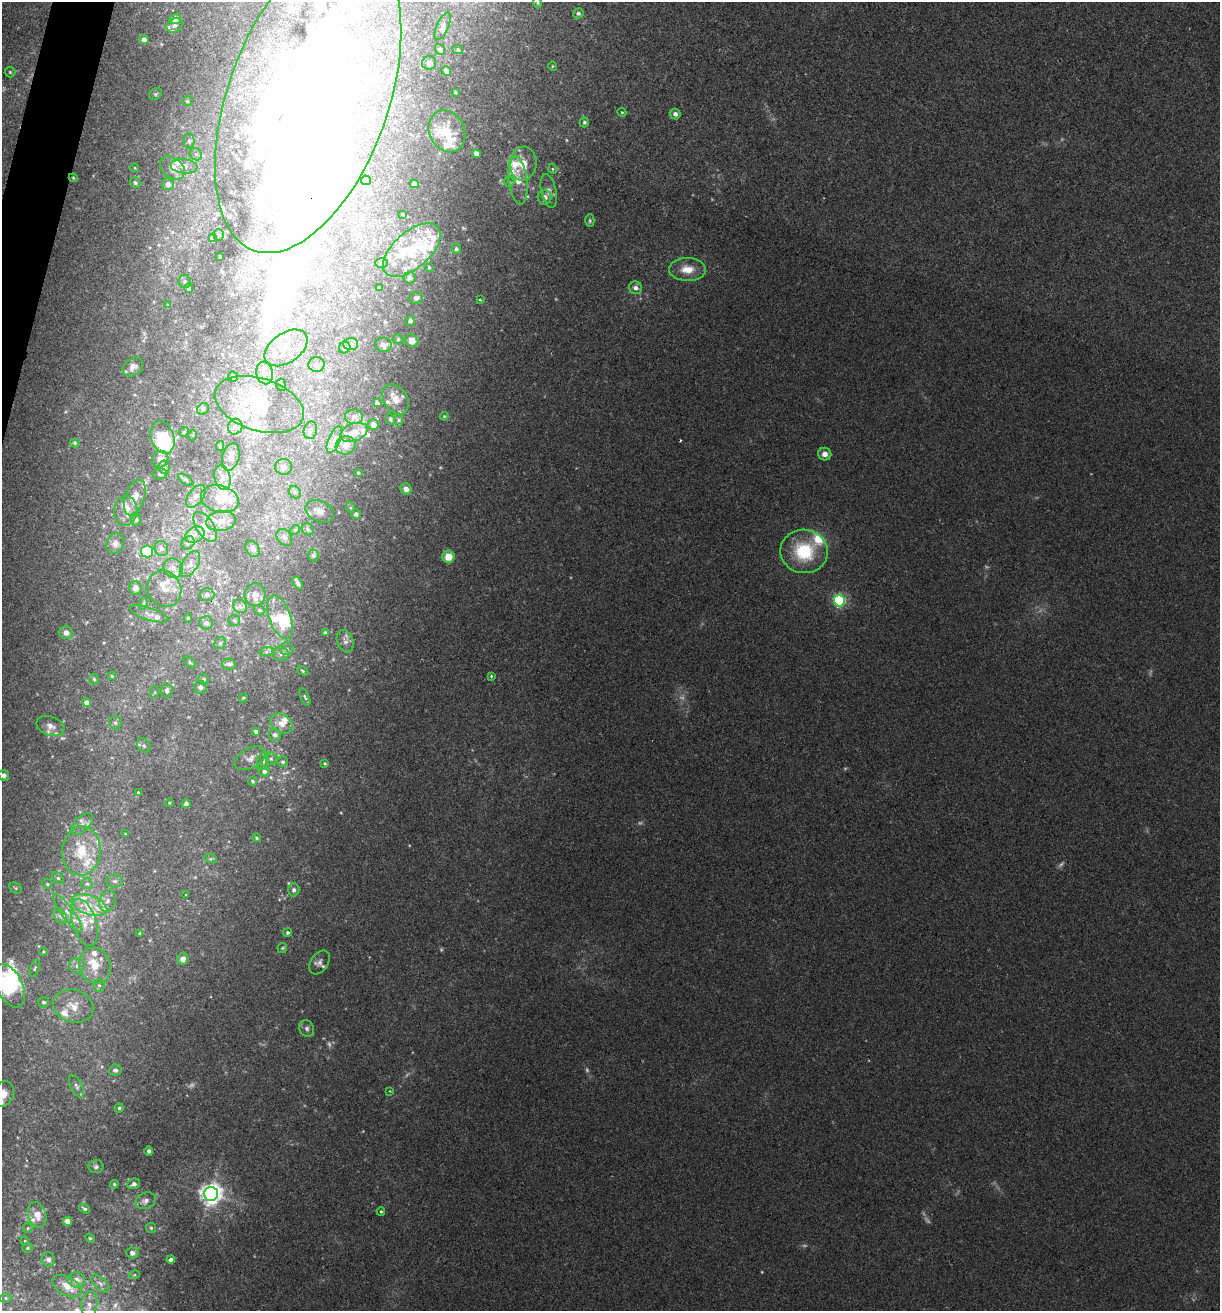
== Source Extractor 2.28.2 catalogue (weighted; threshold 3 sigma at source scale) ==
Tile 11 of 4 x 4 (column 3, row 3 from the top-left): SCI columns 2566-3783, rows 1313-2621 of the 5257 x 5239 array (HDU 1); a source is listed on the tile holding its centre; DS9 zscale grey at full resolution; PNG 1222 x 1313 px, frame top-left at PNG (2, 2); each listed source drawn as its Kron ellipse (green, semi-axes under 4 px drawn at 4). Shown black and unused: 1% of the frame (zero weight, under 2 of 3 exposures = <1% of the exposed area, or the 3 px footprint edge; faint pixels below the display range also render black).
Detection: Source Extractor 2.28.2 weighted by HDU 2 'WHT'; one run over the whole footprint, this tile lists its part. Background 0.0851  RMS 0.0082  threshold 0.0369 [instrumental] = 3 sigma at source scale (4.5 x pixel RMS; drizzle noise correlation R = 1.50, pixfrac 1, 0.05/0.05 arcsec/px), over >= 5 px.
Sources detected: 331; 20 too faint to see at this stretch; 15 inside a brighter object's white glare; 1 cosmic-ray / hot-pixel residue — neither listed nor drawn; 63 inside a brighter listed object's ellipse — not listed separately; the other 232 listed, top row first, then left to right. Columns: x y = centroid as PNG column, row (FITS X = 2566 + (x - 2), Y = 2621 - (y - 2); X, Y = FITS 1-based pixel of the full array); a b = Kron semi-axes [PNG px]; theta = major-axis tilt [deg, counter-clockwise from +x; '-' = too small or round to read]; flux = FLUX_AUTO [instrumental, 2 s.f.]
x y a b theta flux
538 3 5 3 - 0.91
578 13 5 5 - 2.1
175 19 5 5 - 7.2
174 25 8 6 33 3
442 26 15 6 67 3.3
144 39 5 4 - 4.4
440 49 6 4 -52 2
458 50 5 3 - 0.8
429 63 7 6 - 2.4
552 66 5 3 - 0.71
446 71 5 4 - 6.3
10 72 5 5 - 1.3
455 92 3 3 - 0.8
155 94 7 5 37 1.3
308 99 161 80 70 860
187 101 5 4 - 1.1
622 112 4 4 - 0.86
675 114 5 5 - 3.1
584 122 5 4 - 1.4
447 131 22 17 -64 26
189 141 7 5 89 1.8
196 154 7 5 -47 2
476 154 4 4 - 4.7
523 164 17 13 82 14
184 166 13 7 -6 5.6
135 168 4 3 - 0.61
172 168 14 10 -38 8.1
553 169 5 3 - 0.85
73 178 4 4 - 0.86
366 180 5 5 - 2.3
518 181 24 9 -83 13
509 182 5 5 - 1.5
135 183 6 5 - 1.4
168 184 6 6 - 4.1
414 184 4 4 - 3.1
549 191 17 7 -78 4.3
545 197 7 7 - 4.7
402 214 3 2 - 0.69
590 221 6 4 89 1.3
219 235 5 5 - 1.4
212 238 4 3 - 1.8
456 249 5 5 - 1.9
412 250 35 18 41 40
220 257 3 2 - 0.82
382 263 6 5 - 1.6
429 267 4 3 - 0.96
687 269 18 11 -1 13
410 278 6 5 - 2.6
185 281 6 6 - 1.9
189 288 5 4 - 1.9
379 288 3 2 - 0.86
636 288 6 6 - 4.1
416 298 6 6 - 3.1
480 300 3 2 - 0.85
168 305 4 3 - 0.82
410 321 5 4 - 2.3
398 339 5 4 - 1.1
412 341 7 6 - 8.5
351 344 7 6 - 2.6
383 345 8 7 - 3.4
286 348 24 14 35 23
345 348 6 5 - 2
316 365 8 7 - 3.1
133 367 11 8 35 4.2
265 373 11 8 -76 7.2
233 377 5 5 - 4.3
281 385 6 5 - 1.5
396 399 17 11 -57 10
377 403 4 4 - 2.6
259 404 46 26 -18 60
203 409 6 5 - 1.4
444 416 4 3 - 0.9
354 417 9 7 3 3.4
390 419 5 4 - 1.2
398 420 6 4 -90 1.4
373 425 5 5 - 4.1
235 427 8 7 - 3.3
310 430 9 6 76 3
184 432 5 4 - 1.2
354 432 14 8 22 9.9
193 435 5 3 - 0.79
163 437 17 11 -72 46
334 440 14 6 67 5.2
75 443 5 4 - 1.2
346 445 10 9 - 7.3
220 446 5 4 - 1.2
825 454 6 6 - 5.3
231 457 14 8 74 7.6
160 459 9 8 - 4.6
164 467 6 6 - 2.5
283 467 8 7 - 4.1
358 473 3 3 - 1.1
160 474 7 5 8 2.1
222 478 12 8 -74 6.2
186 480 9 4 -35 1.9
406 489 6 5 - 4.6
295 492 7 5 -46 1.9
196 496 13 7 53 4.6
135 497 18 9 70 8.3
220 499 19 13 -15 17
351 508 5 3 - 0.99
126 511 15 11 83 8.6
320 511 15 10 -26 6.9
356 514 5 5 - 2.4
136 520 6 5 - 1.5
221 521 15 10 8 9.1
205 527 17 8 -57 8.5
308 529 6 5 - 1.6
295 530 5 4 - 1.1
195 535 10 7 28 5.3
284 537 9 7 -51 3.2
115 543 11 8 67 4.9
188 543 7 6 - 2.4
161 548 7 6 - 3.6
253 549 9 6 -50 2.6
147 551 6 6 - 66
804 551 24 21 -8 49
314 555 6 5 - 2.9
448 557 6 6 - 14
190 564 14 8 58 5.5
173 568 10 9 - 6.4
298 583 7 3 -58 2.1
135 588 7 6 - 5.7
164 589 18 16 -63 14
207 595 7 6 - 3.2
255 595 11 10 - 6.5
839 601 5 5 - 140
144 603 6 4 71 1.2
240 606 7 6 - 2.9
259 610 6 4 -48 1.3
149 614 20 6 -18 5.2
280 617 23 10 -70 26
188 618 5 4 - 1.1
234 620 6 5 - 1.7
206 623 7 6 - 3.5
66 633 7 6 - 4.8
325 633 4 3 - 2.3
345 641 11 8 -67 3.9
220 643 6 5 - 1.7
286 649 7 6 - 2.3
266 652 7 4 19 1.7
281 653 8 7 - 3.5
190 662 8 3 -45 1.1
229 664 7 5 -5 3
303 671 6 3 -33 0.98
112 676 4 4 - 0.99
491 676 3 3 - 0.91
94 679 5 5 - 1.3
204 679 5 5 - 1.9
200 687 6 6 - 2.9
167 690 7 6 - 3.2
155 692 6 4 72 1
305 697 9 4 -65 1.5
243 698 5 3 - 0.99
87 702 4 4 - 5.8
115 723 7 6 - 2.1
282 724 12 9 -33 6.8
50 726 14 9 -20 5.8
256 731 4 3 - 2
275 735 6 6 - 2.2
144 746 7 6 - 2.3
250 758 17 10 29 6.5
271 759 6 5 - 1.6
263 761 9 6 81 2.8
283 762 6 5 - 1.6
325 763 3 3 - 0.87
264 771 5 5 - 2.9
4 775 5 5 - 3
253 781 4 4 - 1.4
138 792 4 4 - 0.92
169 803 4 3 - 0.66
186 804 4 4 - 2.6
82 824 14 7 44 5
125 834 4 3 - 0.66
257 838 4 3 - 1.2
81 851 25 19 85 32
211 859 6 4 -17 1.3
58 878 7 4 -44 1.4
115 881 8 6 0 3.1
47 884 6 4 -24 1.4
87 884 6 5 - 1.9
16 888 6 5 - 1.4
294 890 6 6 - 2.6
186 894 3 3 - 0.83
107 901 11 8 66 5.2
89 905 18 9 -20 14
68 913 23 6 -54 7.6
60 916 9 5 -58 3
84 922 24 12 -73 16
288 932 4 4 - 1.7
140 933 4 3 - 0.83
282 948 5 4 - 1.1
43 951 3 3 - 0.74
183 959 6 5 - 4.7
320 962 13 8 56 4.5
77 966 8 7 - 3.7
95 966 18 15 -71 17
35 968 9 4 67 1.6
99 985 6 5 - 1.7
9 986 23 13 -64 82
43 1002 5 5 - 1.9
73 1006 20 16 -17 15
307 1029 8 7 - 2.8
115 1070 6 5 - 2.9
77 1086 12 5 -63 2.9
390 1091 4 4 - 0.67
3 1094 13 10 70 10
119 1108 4 4 - 1.3
149 1151 5 4 - 2.1
96 1167 7 6 - 2
114 1184 4 3 - 1.2
134 1184 6 5 - 2.9
211 1194 7 7 - 620
145 1201 10 8 21 4.1
85 1209 6 3 -34 1.4
381 1211 4 3 - 1.1
37 1215 13 9 -72 9.7
67 1221 4 4 - 7.7
28 1228 5 5 - 1.1
151 1228 5 5 - 1.2
90 1238 5 4 - 0.95
25 1241 4 3 - 0.76
27 1248 5 5 - 1.4
132 1253 6 5 - 3.2
48 1259 7 6 - 3.7
171 1260 4 4 - 3.8
134 1275 5 3 - 0.9
76 1280 8 7 - 6.4
100 1283 11 6 -44 3
67 1286 16 9 -29 11
5 1298 6 5 - 1.4
89 1304 13 8 81 6.6
Overlapping masked pixels (flux is a lower limit): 2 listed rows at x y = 308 99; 73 178
Isophote crosses this tile's border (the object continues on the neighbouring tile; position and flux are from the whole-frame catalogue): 4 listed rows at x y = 308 99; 4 775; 9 986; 3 1094
Unlisted compact peaks at least as high as the median listed source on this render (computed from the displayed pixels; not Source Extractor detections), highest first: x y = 65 412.